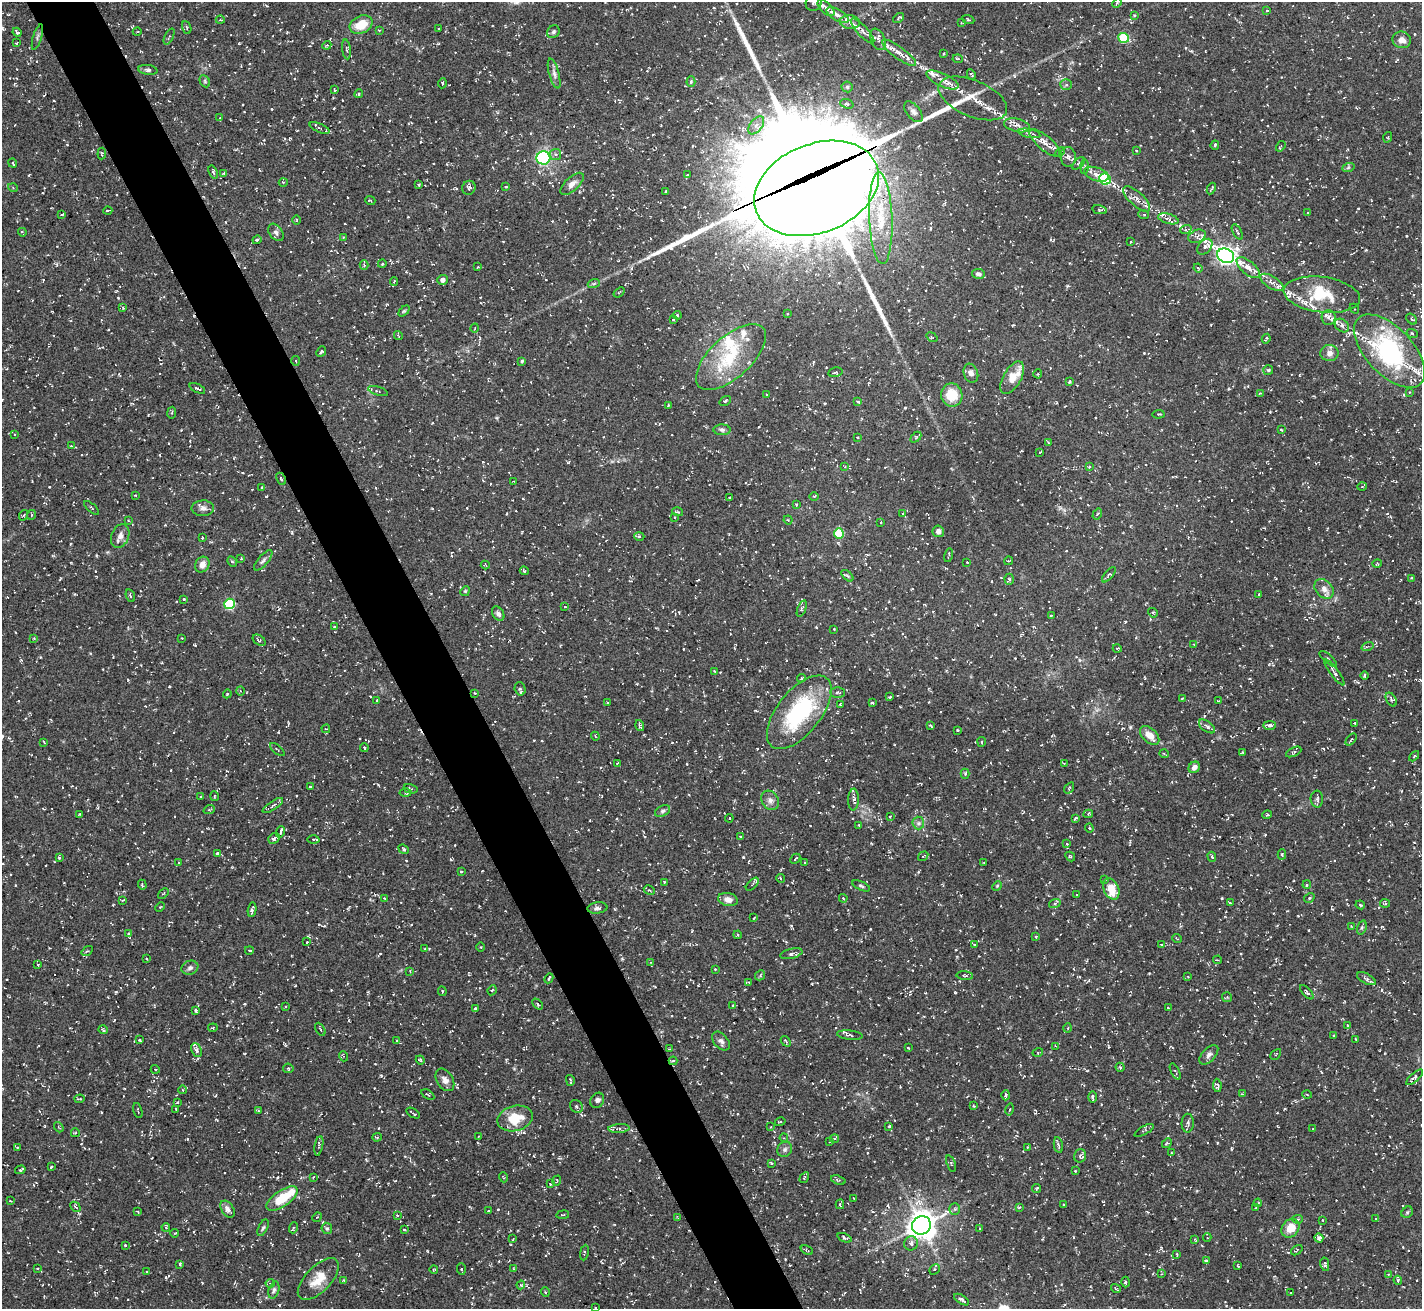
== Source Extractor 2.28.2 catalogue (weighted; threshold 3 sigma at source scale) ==
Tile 11 of 4 x 4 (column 3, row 3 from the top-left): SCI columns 2841-4260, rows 1464-2770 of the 5682 x 5673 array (HDU 1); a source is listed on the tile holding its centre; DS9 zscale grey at full resolution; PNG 1424 x 1311 px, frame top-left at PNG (2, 2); each listed source drawn as its Kron ellipse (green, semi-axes under 4 px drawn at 4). Shown black and unused: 5% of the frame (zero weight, under 3 of 5 exposures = <1% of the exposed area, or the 3 px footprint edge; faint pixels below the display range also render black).
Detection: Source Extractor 2.28.2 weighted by HDU 2 'WHT'; one run over the whole footprint, this tile lists its part. Background 0.101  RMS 0.0071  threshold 0.0318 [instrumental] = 3 sigma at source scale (4.5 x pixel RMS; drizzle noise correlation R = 1.50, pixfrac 1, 0.05/0.05 arcsec/px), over >= 5 px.
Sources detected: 785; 41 cosmic-ray / hot-pixel residue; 4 long thin detections or spike segments (spike, bleed or trail) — neither listed nor drawn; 42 inside a brighter listed object's ellipse — not listed separately; of the other 698, all 500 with FLUX_AUTO >= 0.565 (the completeness limit of this list) listed and drawn (198 fainter detections not listed), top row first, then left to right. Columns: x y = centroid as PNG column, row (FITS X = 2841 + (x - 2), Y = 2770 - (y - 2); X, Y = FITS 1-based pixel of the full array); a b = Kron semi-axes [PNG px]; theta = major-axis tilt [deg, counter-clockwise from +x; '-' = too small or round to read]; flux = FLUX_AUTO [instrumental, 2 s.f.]
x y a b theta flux
814 2 9 7 62 3
1117 3 5 4 - 0.98
826 8 10 5 -44 2.3
1267 11 4 3 - 0.75
838 15 12 5 -29 3.3
1134 15 4 3 - 0.86
898 18 6 3 37 1
968 19 6 3 -21 0.86
220 20 4 3 - 0.58
850 22 10 6 -6 3.3
961 23 4 3 - 0.64
361 25 12 8 26 13
187 27 6 2 -69 0.62
439 28 3 3 - 0.59
379 30 3 3 - 0.65
863 31 16 5 -47 4
17 32 5 3 - 1.7
137 32 4 3 - 0.63
553 32 7 6 - 1.4
37 37 13 2 73 1.2
169 37 9 2 64 0.85
1124 38 5 5 - 38
878 39 11 6 -67 3.1
1402 40 9 8 - 4.8
17 42 3 2 - 0.61
327 45 4 3 - 0.7
346 49 10 4 -84 1.2
899 53 21 5 -36 5.7
943 53 3 2 - 0.88
958 59 5 3 - 0.81
148 70 10 5 -7 1.7
554 74 15 5 -74 2.9
971 74 5 3 - 0.94
943 80 17 6 -25 6.1
205 81 6 4 -62 1.2
691 82 5 4 - 0.87
442 83 5 2 - 0.67
1066 84 6 5 - 1.3
847 87 5 5 - 1.1
335 90 3 3 - 0.75
359 94 4 3 - 0.91
973 98 36 18 -23 16
847 104 7 4 -18 1.3
913 112 12 6 -51 2.9
220 118 4 3 - 0.75
756 125 10 6 52 3.3
1017 125 13 6 -14 4
319 128 10 4 -23 1.4
1029 133 11 4 -10 2.4
1388 137 5 3 - 0.62
1045 143 19 7 -40 6.4
1215 145 5 4 - 0.92
1281 146 5 3 - 1
1136 150 3 3 - 0.77
1060 152 6 3 46 0.93
102 153 6 3 85 0.86
555 155 6 5 - 1.7
1068 157 10 7 -81 2.9
543 158 7 6 - 87
13 163 5 3 - 0.82
1079 163 8 4 45 1.3
1084 167 7 4 89 1.4
1348 168 6 4 20 0.94
213 172 7 4 -69 1.1
224 173 4 3 - 0.76
1096 174 12 6 -18 5.2
687 175 3 2 - 0.59
1105 179 6 5 - 49
283 182 4 3 - 0.65
572 184 15 6 43 4.1
419 185 3 2 - 0.78
506 187 3 3 - 0.71
13 188 5 3 - 0.7
469 188 7 6 - 2.4
816 188 65 44 22 8800
1211 188 6 2 61 0.82
666 192 3 3 - 1.1
1137 199 17 7 -43 4.4
370 200 5 3 - 0.62
108 210 4 2 - 0.7
1100 210 7 2 -10 0.73
1308 212 3 3 - 0.58
61 214 4 3 - 0.88
1144 215 5 3 - 0.76
881 218 46 11 -88 27
1168 219 10 5 -16 2.4
297 220 5 3 - 0.64
1186 229 6 4 19 1
22 232 4 2 - 0.86
276 232 9 6 -54 2.2
1237 232 8 3 -60 1
1197 236 9 6 24 2.3
343 237 4 3 - 0.58
257 240 4 4 - 1.2
1131 242 3 2 - 0.78
1205 247 9 6 48 2.2
1226 256 9 7 -25 320
382 264 4 3 - 0.58
364 265 4 4 - 0.86
478 267 3 2 - 0.74
1198 268 5 3 - 0.59
1248 268 14 6 -40 6.3
978 274 6 5 - 2.3
442 280 5 5 - 3.1
394 281 4 3 - 0.92
1272 282 13 6 -31 3.4
594 283 6 4 20 1
619 292 6 3 38 0.76
1322 295 38 18 -7 24
123 308 4 4 - 0.95
1354 309 5 2 - 0.65
404 311 6 4 44 0.85
787 314 2 2 - 0.67
677 315 4 4 - 0.78
1328 317 7 7 - 2
1411 319 6 4 -40 1.2
673 320 3 3 - 0.59
1342 326 8 6 -40 2.1
475 328 4 3 - 0.6
1412 333 5 3 - 0.64
398 335 5 3 - 0.71
932 337 6 3 -37 0.69
1266 339 5 2 - 0.69
1389 351 45 23 -46 110
321 352 6 3 47 1
1329 353 9 8 - 3.9
731 357 43 20 42 36
295 361 5 3 - 0.68
522 361 4 3 - 0.91
1268 370 5 5 - 0.91
835 372 7 4 10 1.2
971 373 10 7 -71 3
1038 374 4 4 - 0.73
1012 378 18 9 60 12
1069 382 4 2 - 0.84
197 388 8 3 -26 1.2
378 391 10 3 -18 1.2
1409 392 4 3 - 0.66
1260 393 3 3 - 0.78
767 394 3 2 - 0.76
952 395 11 11 - 15
725 401 6 3 36 0.8
858 401 4 3 - 0.73
668 405 4 3 - 0.75
172 413 6 3 80 0.79
1158 414 6 2 5 0.59
722 430 8 5 -2 1.7
1281 430 4 3 - 0.65
14 434 3 3 - 0.62
857 437 3 2 - 0.76
916 437 6 3 45 0.87
1049 443 4 3 - 0.85
71 446 4 3 - 0.7
1040 452 3 2 - 0.76
845 467 4 4 - 0.62
1089 467 4 3 - 0.67
281 479 6 3 -62 0.97
513 482 3 2 - 0.59
262 487 3 3 - 0.69
1362 487 4 3 - 0.58
135 495 3 2 - 0.62
814 497 5 3 - 0.59
729 498 3 2 - 1
796 505 4 3 - 0.69
92 508 9 2 -41 0.78
203 508 11 8 0 3.2
677 512 5 3 - 0.79
902 513 3 3 - 0.73
1097 514 6 3 57 1.2
24 515 5 3 - 0.72
31 515 5 3 - 0.59
675 517 2 2 - 0.58
128 520 3 3 - 0.69
788 520 4 4 - 0.76
881 522 3 2 - 0.63
938 531 6 5 - 2.7
839 533 5 5 - 25
120 536 12 8 68 3.9
639 536 5 3 - 0.84
202 537 3 2 - 0.87
949 555 7 3 77 0.88
241 559 3 3 - 0.58
263 560 13 5 50 2.1
232 561 5 4 - 1.1
1009 561 4 3 - 0.64
967 562 3 3 - 0.7
1377 564 5 3 - 0.63
202 565 8 7 - 5.6
485 565 4 3 - 0.62
524 571 4 4 - 0.8
1109 575 9 4 50 1.4
847 576 7 4 -44 1
1412 578 4 3 - 0.88
1009 579 5 4 - 1.2
1324 589 11 8 -48 4.7
465 591 5 4 - 0.85
1259 594 3 2 - 0.74
130 596 6 3 -69 1
184 599 3 3 - 0.78
229 604 5 5 - 57
565 607 3 2 - 0.67
802 609 9 4 69 1.4
1153 613 5 2 - 0.72
498 614 8 5 -56 2.3
1051 615 3 2 - 0.66
334 626 3 2 - 0.67
834 629 3 3 - 0.72
34 638 4 3 - 0.68
182 638 3 2 - 0.58
259 640 7 4 -35 1.3
1194 645 3 2 - 0.57
1367 646 6 3 20 0.77
1117 648 4 3 - 0.61
1328 659 11 3 -41 1.3
714 671 4 3 - 0.58
1334 673 16 4 -53 2.4
1365 676 4 3 - 1.1
801 678 4 3 - 0.9
520 689 7 5 -74 1.9
240 691 5 3 - 0.67
838 692 7 5 -1 1.4
475 693 3 2 - 0.66
227 694 4 3 - 0.57
890 697 3 2 - 0.79
1182 698 4 3 - 0.72
1391 699 7 5 -60 1.3
377 700 3 3 - 0.62
1218 701 4 3 - 0.72
607 703 3 3 - 0.58
872 703 3 2 - 1
841 704 3 3 - 0.66
799 712 44 21 51 71
1355 723 3 2 - 0.91
930 725 4 2 - 0.69
1269 725 6 4 1 2.1
640 726 6 3 -75 1.4
1207 726 9 5 -37 1.8
326 729 4 3 - 0.57
957 730 3 2 - 0.76
1150 735 11 7 -43 7.9
595 736 4 3 - 0.61
1351 739 7 2 49 0.73
44 742 3 2 - 0.69
982 742 5 2 - 0.77
364 748 4 3 - 0.69
277 750 9 2 -40 0.8
1242 752 4 3 - 0.67
1294 752 8 3 26 1.2
1164 754 5 3 - 0.66
1414 756 6 3 46 0.75
618 763 3 2 - 0.9
1064 763 4 3 - 0.81
1194 767 6 5 - 3.5
965 774 5 4 - 1.2
310 787 3 2 - 0.62
1069 788 6 3 55 0.75
411 789 7 4 -14 1.1
406 793 6 3 -1 0.81
214 796 5 3 - 0.89
201 797 3 3 - 0.76
853 799 11 5 87 2.3
1317 799 8 6 -89 2
770 800 10 8 -58 3.5
273 805 12 4 34 1.9
209 810 6 3 19 0.79
663 811 8 5 27 1.6
79 814 4 3 - 0.86
1088 814 5 3 - 0.99
1267 815 5 3 - 0.69
890 816 3 2 - 0.84
729 818 4 4 - 0.85
1076 818 4 3 - 0.94
918 823 6 6 - 1.8
859 825 3 2 - 0.62
1089 828 4 4 - 0.84
281 832 6 3 72 2.2
740 836 3 2 - 0.62
274 839 6 5 - 1.4
313 839 6 3 1 0.85
1067 844 3 3 - 0.68
404 849 5 4 - 1.1
217 853 4 3 - 1.3
1282 854 5 4 - 0.95
923 856 5 3 - 0.83
59 857 4 3 - 0.72
1070 857 5 3 - 0.87
1212 857 5 3 - 1.1
795 859 6 2 45 0.91
179 863 4 3 - 0.62
805 863 3 3 - 0.71
984 863 3 3 - 0.7
461 872 3 3 - 0.68
781 879 4 2 - 0.8
1105 879 4 3 - 1.2
664 882 3 3 - 0.74
752 884 8 3 46 0.94
142 885 5 3 - 0.95
1307 885 4 3 - 0.83
861 886 9 3 -25 1.1
997 886 5 4 - 0.71
1111 889 11 7 -63 13
649 890 6 3 -31 0.89
163 893 6 3 42 0.75
1077 895 3 2 - 0.73
385 898 4 3 - 0.67
843 898 4 3 - 0.64
1309 898 5 4 - 1.2
728 899 10 6 -12 5.1
123 900 3 2 - 0.64
1055 903 6 4 19 1.1
1230 903 3 3 - 0.58
1385 903 5 3 - 0.84
1360 905 5 3 - 0.79
160 907 5 3 - 0.71
597 908 10 5 6 2
252 910 7 3 83 1.7
754 918 3 2 - 0.67
1351 926 3 3 - 0.67
1362 928 7 4 70 1.2
128 934 4 3 - 0.83
738 935 4 3 - 0.65
1036 936 3 3 - 0.95
1177 939 5 3 - 0.68
307 942 3 2 - 0.6
974 944 4 3 - 0.77
1161 944 3 2 - 0.6
481 947 4 3 - 0.6
425 949 3 3 - 0.74
249 950 4 2 - 0.59
87 951 6 3 34 1
791 954 11 5 13 2.3
146 959 3 3 - 0.68
1218 960 4 3 - 0.66
651 962 4 3 - 0.59
38 964 3 3 - 0.82
190 968 8 7 - 2.2
715 969 2 2 - 0.64
410 971 4 4 - 0.62
760 975 5 4 - 1.1
965 976 8 3 -5 0.9
1188 977 4 3 - 0.62
549 978 5 3 - 1.1
1366 979 10 5 -29 1.8
749 982 3 2 - 0.62
492 990 5 4 - 0.99
442 991 5 3 - 0.97
1307 992 9 4 -48 1.1
1227 997 5 5 - 0.85
538 1004 6 4 -48 0.99
733 1006 3 2 - 0.78
285 1007 2 2 - 0.57
1168 1008 3 2 - 0.58
475 1009 4 3 - 1.4
196 1011 4 3 - 1.3
1347 1025 4 3 - 0.61
213 1028 5 3 - 0.66
1068 1028 5 3 - 0.59
320 1029 7 3 -61 1
103 1030 5 3 - 1.3
850 1035 13 4 -6 1.8
1334 1036 3 2 - 0.58
1356 1039 3 2 - 0.57
140 1040 3 3 - 1.2
397 1041 4 3 - 0.67
721 1041 11 7 -49 2.5
786 1041 6 4 -51 0.94
1055 1046 4 3 - 0.69
908 1048 3 2 - 0.69
669 1049 2 2 - 0.59
196 1050 7 5 -66 2.3
1038 1052 5 3 - 0.79
1276 1054 6 3 45 0.64
1209 1055 12 6 47 2.8
343 1056 5 3 - 0.66
420 1060 4 4 - 0.82
673 1061 4 4 - 1.5
1120 1067 4 4 - 1.2
288 1068 5 5 - 0.86
155 1069 4 3 - 0.62
1175 1071 9 3 -63 1
1415 1077 11 4 42 1.2
445 1080 12 8 -57 4.2
570 1080 5 2 - 1.3
1217 1085 7 4 -82 1.6
183 1090 4 3 - 0.58
1242 1094 4 3 - 0.7
1307 1094 4 3 - 0.89
428 1095 7 3 -35 0.84
1006 1095 5 3 - 1.5
1093 1097 6 3 -89 1.6
80 1099 5 2 - 0.62
597 1100 8 6 61 2.4
177 1102 4 3 - 0.82
576 1106 7 6 - 1.8
973 1106 4 3 - 0.68
176 1109 4 2 - 0.6
1010 1109 6 3 79 0.81
138 1111 8 2 -74 0.68
259 1111 4 3 - 0.76
413 1113 7 2 -33 1.2
515 1118 18 12 14 15
780 1122 5 3 - 0.68
1188 1123 9 6 89 1.8
889 1126 3 3 - 0.77
59 1127 5 3 - 0.81
771 1127 4 3 - 0.69
619 1129 11 4 3 2
1313 1129 3 3 - 0.81
1144 1130 10 4 29 1.2
75 1133 4 4 - 0.88
479 1136 3 2 - 0.58
377 1137 4 3 - 0.86
784 1138 4 3 - 0.68
834 1139 4 3 - 0.76
829 1141 3 2 - 0.63
1167 1143 5 4 - 0.91
1058 1145 8 3 -79 1.5
319 1146 10 3 79 1.1
1028 1147 4 3 - 0.68
17 1148 4 3 - 0.72
785 1149 8 7 - 2
1172 1153 3 2 - 0.57
1080 1156 7 6 - 1.6
771 1163 4 3 - 0.95
951 1163 8 3 -70 0.88
51 1167 3 2 - 0.98
20 1170 5 4 - 1.1
1075 1171 3 2 - 0.63
313 1177 3 3 - 0.63
503 1177 5 3 - 0.65
804 1178 6 3 59 0.79
838 1180 7 4 -18 1
557 1181 5 3 - 0.66
550 1184 3 2 - 0.56
1036 1189 4 3 - 0.74
282 1198 18 8 34 20
854 1198 3 2 - 0.6
10 1201 4 3 - 0.58
1258 1203 4 3 - 0.79
840 1204 5 2 - 1.1
1064 1204 3 3 - 0.69
75 1207 6 3 -45 0.81
1019 1207 4 3 - 0.71
1256 1207 3 2 - 0.77
228 1209 9 6 -57 3
955 1209 6 5 - 1.2
488 1211 3 2 - 0.61
138 1212 4 3 - 0.63
1407 1212 6 5 - 1.1
397 1215 3 2 - 0.58
563 1215 6 3 9 0.77
317 1217 5 4 - 0.69
678 1218 4 2 - 0.74
1298 1219 5 4 - 1.2
1376 1219 3 3 - 0.78
1322 1220 3 2 - 0.57
921 1225 9 9 - 810
166 1227 4 4 - 0.7
263 1228 9 4 64 1.5
293 1228 5 3 - 0.79
327 1228 6 5 - 1.2
980 1228 3 2 - 0.84
1290 1228 10 8 52 10
404 1230 3 2 - 0.89
175 1233 4 2 - 0.59
1207 1237 4 4 - 0.69
845 1238 7 4 -23 1.4
1319 1238 5 4 - 1.7
513 1239 3 2 - 0.65
1195 1239 4 3 - 0.66
911 1243 7 7 - 2.9
125 1245 4 3 - 0.93
807 1250 6 3 -23 0.81
1297 1250 6 3 38 0.88
584 1253 8 3 81 0.84
1177 1255 4 2 - 0.67
1206 1260 4 3 - 1.1
180 1264 4 3 - 1.1
1325 1264 7 3 -80 1.3
1238 1266 3 2 - 0.6
37 1268 3 2 - 0.64
434 1269 4 2 - 0.61
461 1269 6 4 -86 1.2
514 1269 3 3 - 0.82
934 1269 6 4 44 1.2
146 1272 4 2 - 0.63
1161 1274 4 3 - 0.63
1388 1274 4 3 - 0.78
318 1279 26 12 46 12
344 1280 4 3 - 0.78
1398 1280 4 4 - 0.86
1125 1282 5 3 - 0.71
270 1283 4 4 - 0.97
521 1285 4 4 - 0.89
1116 1289 5 2 - 0.82
274 1290 8 5 73 1.6
545 1292 5 3 - 0.58
1291 1293 3 3 - 0.79
962 1300 8 3 -32 2.3
595 1307 2 2 - 0.56
Overlapping masked pixels (flux is a lower limit): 2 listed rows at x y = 816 188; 673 1061
Isophote crosses this tile's border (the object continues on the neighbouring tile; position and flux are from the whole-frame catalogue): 2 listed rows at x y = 814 2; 1389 351
Unlisted compact peaks at least as high as the median listed source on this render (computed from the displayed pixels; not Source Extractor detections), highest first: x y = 116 992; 870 929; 128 680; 169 686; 381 1075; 497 418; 1406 236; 622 959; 1332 909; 1067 286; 21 660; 277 1178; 148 415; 278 732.